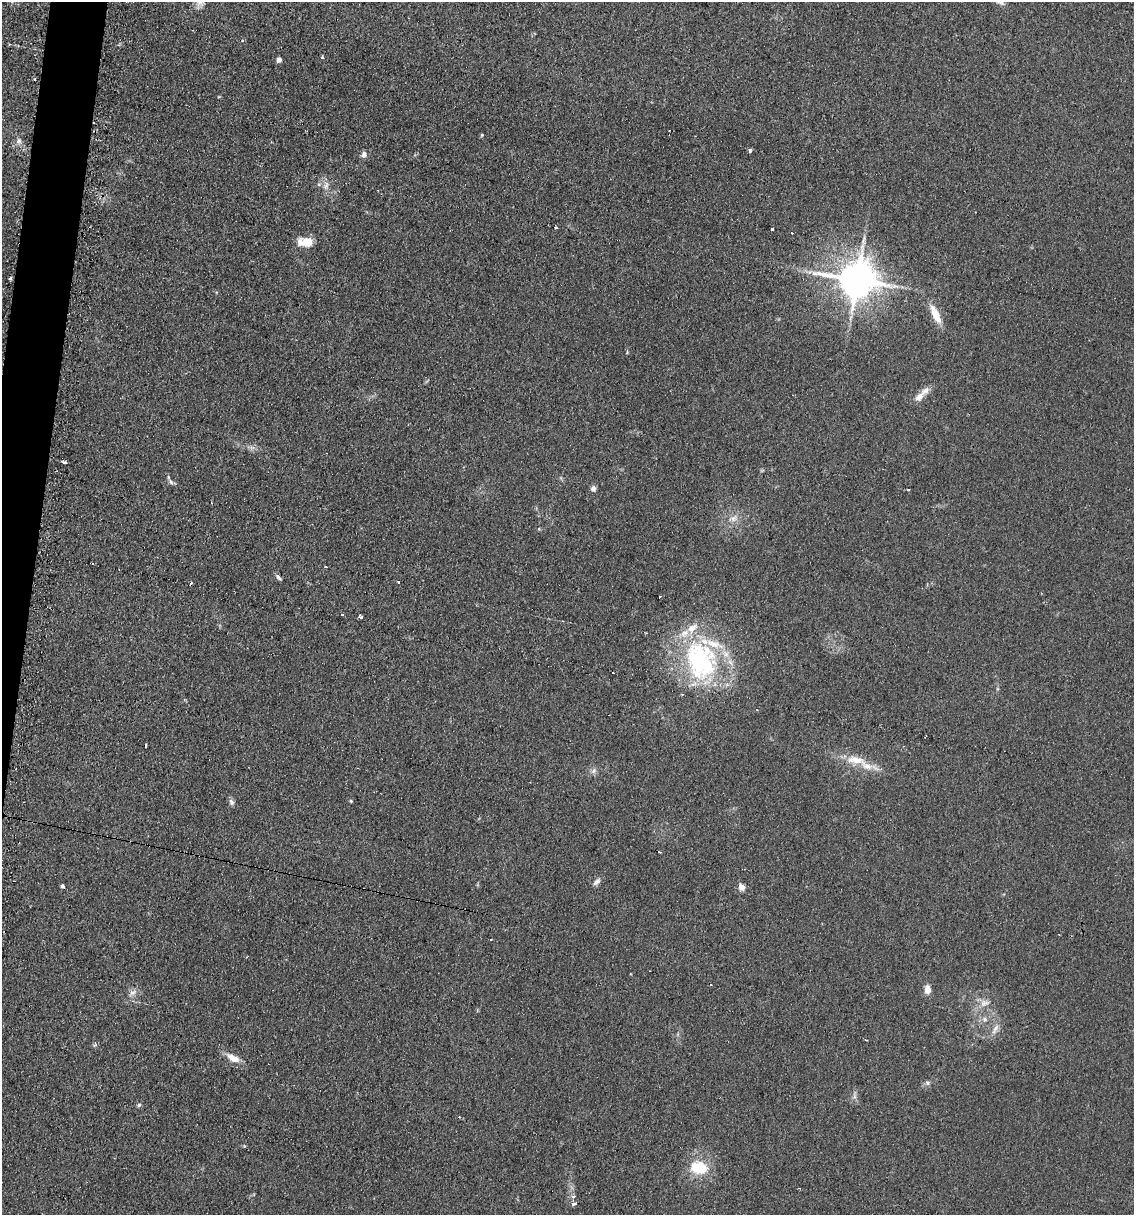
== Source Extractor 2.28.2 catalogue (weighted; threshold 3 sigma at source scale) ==
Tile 11 of 4 x 4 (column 3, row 3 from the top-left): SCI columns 2388-3519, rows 1215-2427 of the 4903 x 4854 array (HDU 1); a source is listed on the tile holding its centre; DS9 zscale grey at full resolution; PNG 1136 x 1217 px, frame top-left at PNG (2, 2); no overlay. Shown black and unused: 3% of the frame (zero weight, under 2 of 3 exposures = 2% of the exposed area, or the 3 px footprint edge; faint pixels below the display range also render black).
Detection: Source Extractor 2.28.2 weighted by HDU 2 'WHT'; one run over the whole footprint, this tile lists its part. Background 0.101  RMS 0.012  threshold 0.0519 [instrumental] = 3 sigma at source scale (4.5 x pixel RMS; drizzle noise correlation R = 1.50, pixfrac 1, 0.05/0.05 arcsec/px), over >= 5 px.
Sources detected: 64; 9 cosmic-ray / hot-pixel residue — not listed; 5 inside a brighter listed object's ellipse — not listed separately; the other 50 listed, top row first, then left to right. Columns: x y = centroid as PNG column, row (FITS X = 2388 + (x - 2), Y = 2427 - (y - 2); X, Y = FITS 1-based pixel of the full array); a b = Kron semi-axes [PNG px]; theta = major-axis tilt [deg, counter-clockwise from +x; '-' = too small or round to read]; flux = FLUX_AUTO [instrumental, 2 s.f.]
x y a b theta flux
1000 2 13 6 -24 3.9
322 57 3 3 - 3.1
279 60 5 4 - 5.9
34 79 3 3 - 2
482 135 4 4 - 1.3
19 141 8 8 - 4.5
750 150 4 4 - 2.3
364 154 7 6 - 4.4
326 186 13 7 70 6.4
556 227 3 3 - 2.7
772 229 4 3 - 7.6
306 242 15 8 -2 22
10 279 3 3 - 4.1
857 279 11 10 - 3400
936 314 23 8 -62 20
919 397 13 8 46 8.5
65 462 5 3 - 2.6
171 482 9 5 -59 3.1
593 489 6 6 - 4.3
908 489 3 3 - 2.1
733 518 13 7 27 7.1
539 529 5 4 - 1.2
326 567 3 2 - 2.3
278 577 9 4 -44 3
398 581 3 3 - 4.1
191 583 3 2 - 2.2
342 615 3 2 - 2
360 617 4 3 - 3.8
700 660 52 38 -73 180
613 672 3 2 - 0.97
856 760 32 10 -10 23
594 771 9 6 57 3.7
351 801 4 4 - 1.2
231 802 8 6 -74 3.7
659 852 3 2 - 1.4
597 882 11 6 44 4.9
62 886 4 4 - 2.7
741 887 8 7 - 7
927 989 10 7 -87 8.4
133 993 12 6 28 5.3
984 1003 13 9 13 8.6
985 1019 7 5 -22 3.4
995 1029 17 6 61 6.9
233 1058 14 8 -25 13
928 1083 6 5 - 2.6
139 1105 6 4 24 2
460 1117 3 3 - 1.2
699 1168 20 14 -14 36
573 1196 5 4 - 3.6
574 1203 4 3 - 10
Isophote crosses this tile's border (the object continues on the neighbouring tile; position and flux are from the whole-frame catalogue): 1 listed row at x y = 1000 2